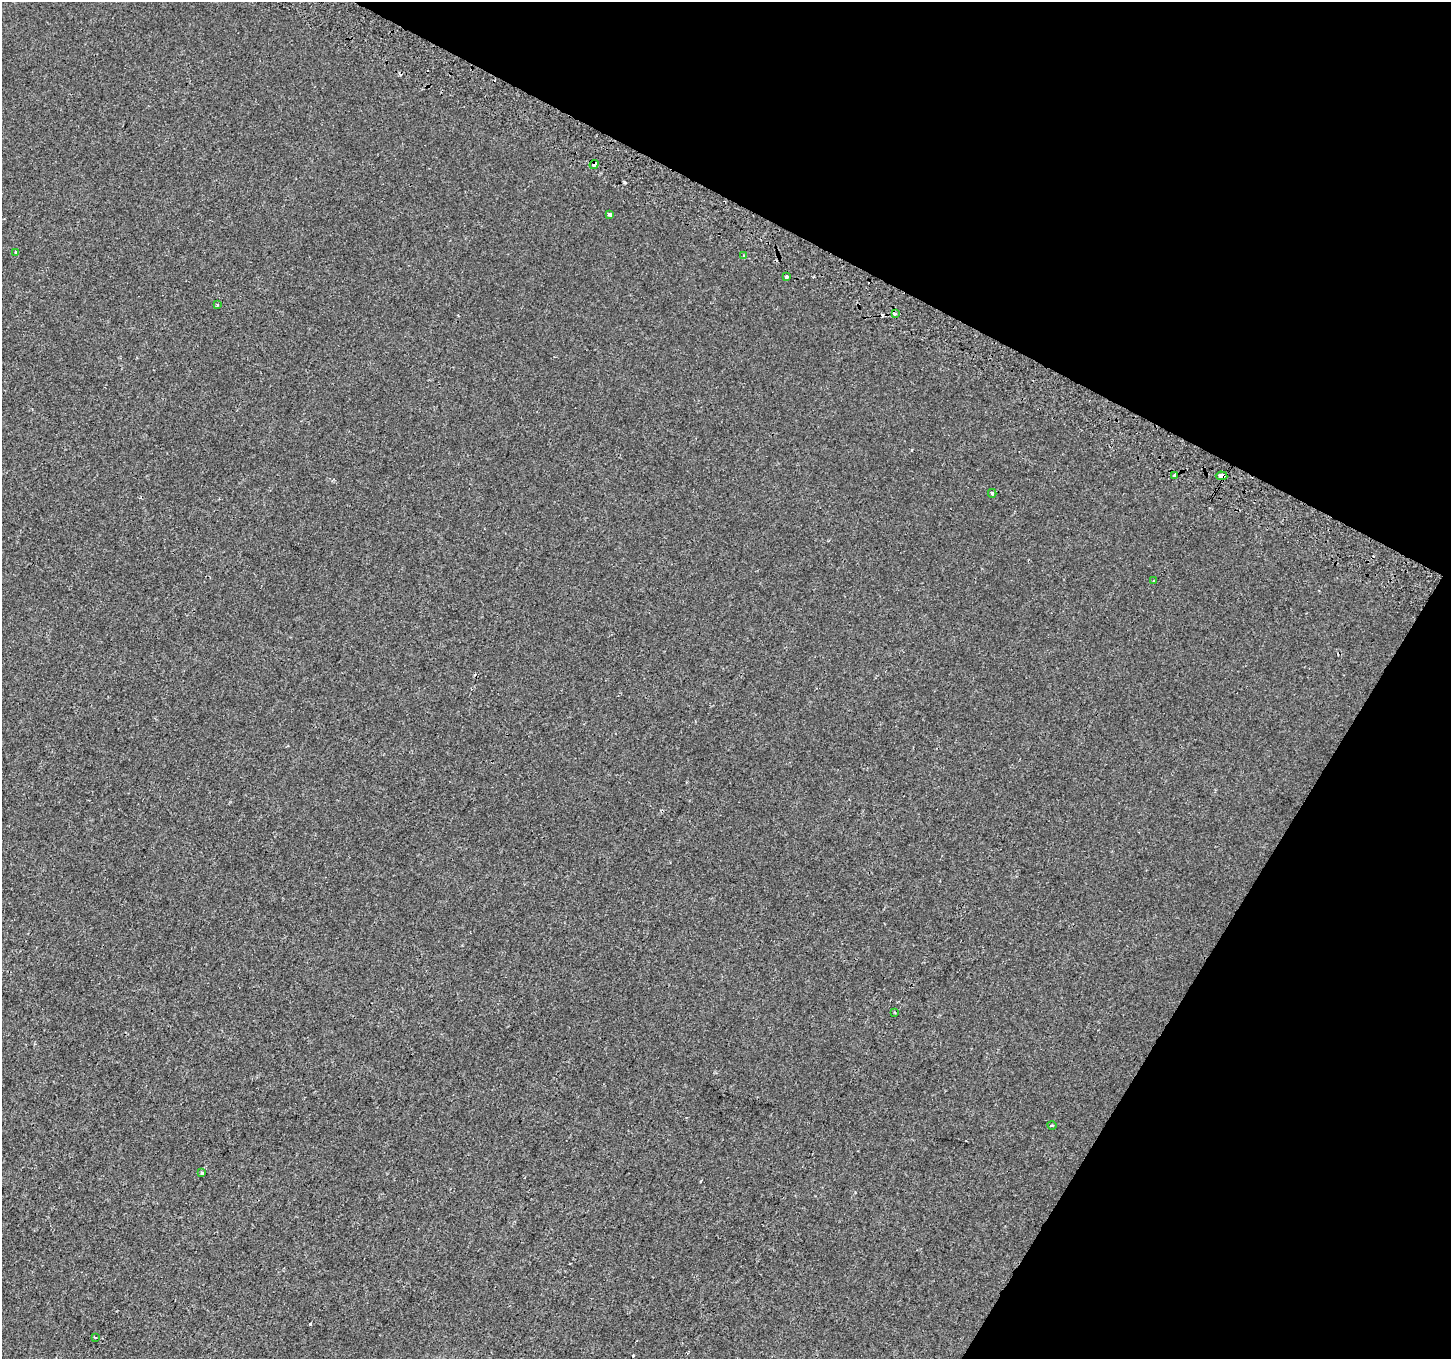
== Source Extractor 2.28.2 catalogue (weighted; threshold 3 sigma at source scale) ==
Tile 8 of 4 x 4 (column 4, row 2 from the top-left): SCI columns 4378-5826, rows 3017-4373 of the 5847 x 5966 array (HDU 1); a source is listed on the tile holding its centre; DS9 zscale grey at full resolution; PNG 1453 x 1361 px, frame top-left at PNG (2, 2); each listed source drawn as its Kron ellipse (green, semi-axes under 4 px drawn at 4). Shown black and unused: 26% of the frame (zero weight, under 2 of 3 exposures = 2% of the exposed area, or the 3 px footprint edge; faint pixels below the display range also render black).
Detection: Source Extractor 2.28.2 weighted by HDU 2 'WHT'; one run over the whole footprint, this tile lists its part. Background 8.58e-04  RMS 0.0037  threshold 0.0165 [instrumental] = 3 sigma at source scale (4.5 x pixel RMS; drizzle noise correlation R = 1.50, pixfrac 1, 0.0396/0.0396 arcsec/px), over >= 5 px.
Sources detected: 17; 2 cosmic-ray / hot-pixel residue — neither listed nor drawn; the other 15 listed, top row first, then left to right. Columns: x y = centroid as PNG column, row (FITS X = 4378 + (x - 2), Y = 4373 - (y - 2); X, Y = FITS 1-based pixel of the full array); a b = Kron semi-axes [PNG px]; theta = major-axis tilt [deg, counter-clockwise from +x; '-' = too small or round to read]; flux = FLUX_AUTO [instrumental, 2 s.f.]
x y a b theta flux
594 164 5 4 - 1.6
610 214 4 3 - 0.92
15 252 3 3 - 0.4
744 255 4 4 - 0.42
786 277 3 3 - 3.3
217 305 3 3 - 0.55
895 314 4 3 - 1.5
1174 475 4 3 - 2.1
1221 476 6 4 -6 6.3
992 493 4 3 - 0.56
1154 581 3 3 - 1.5
895 1012 4 2 - 0.35
1052 1125 4 3 - 0.31
202 1173 3 3 - 1.5
95 1337 3 2 - 0.33
Overlapping masked pixels (flux is a lower limit): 2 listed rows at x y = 594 164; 1221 476
Unlisted compact peaks at least as high as the median listed source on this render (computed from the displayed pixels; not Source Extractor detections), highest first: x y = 310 1324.